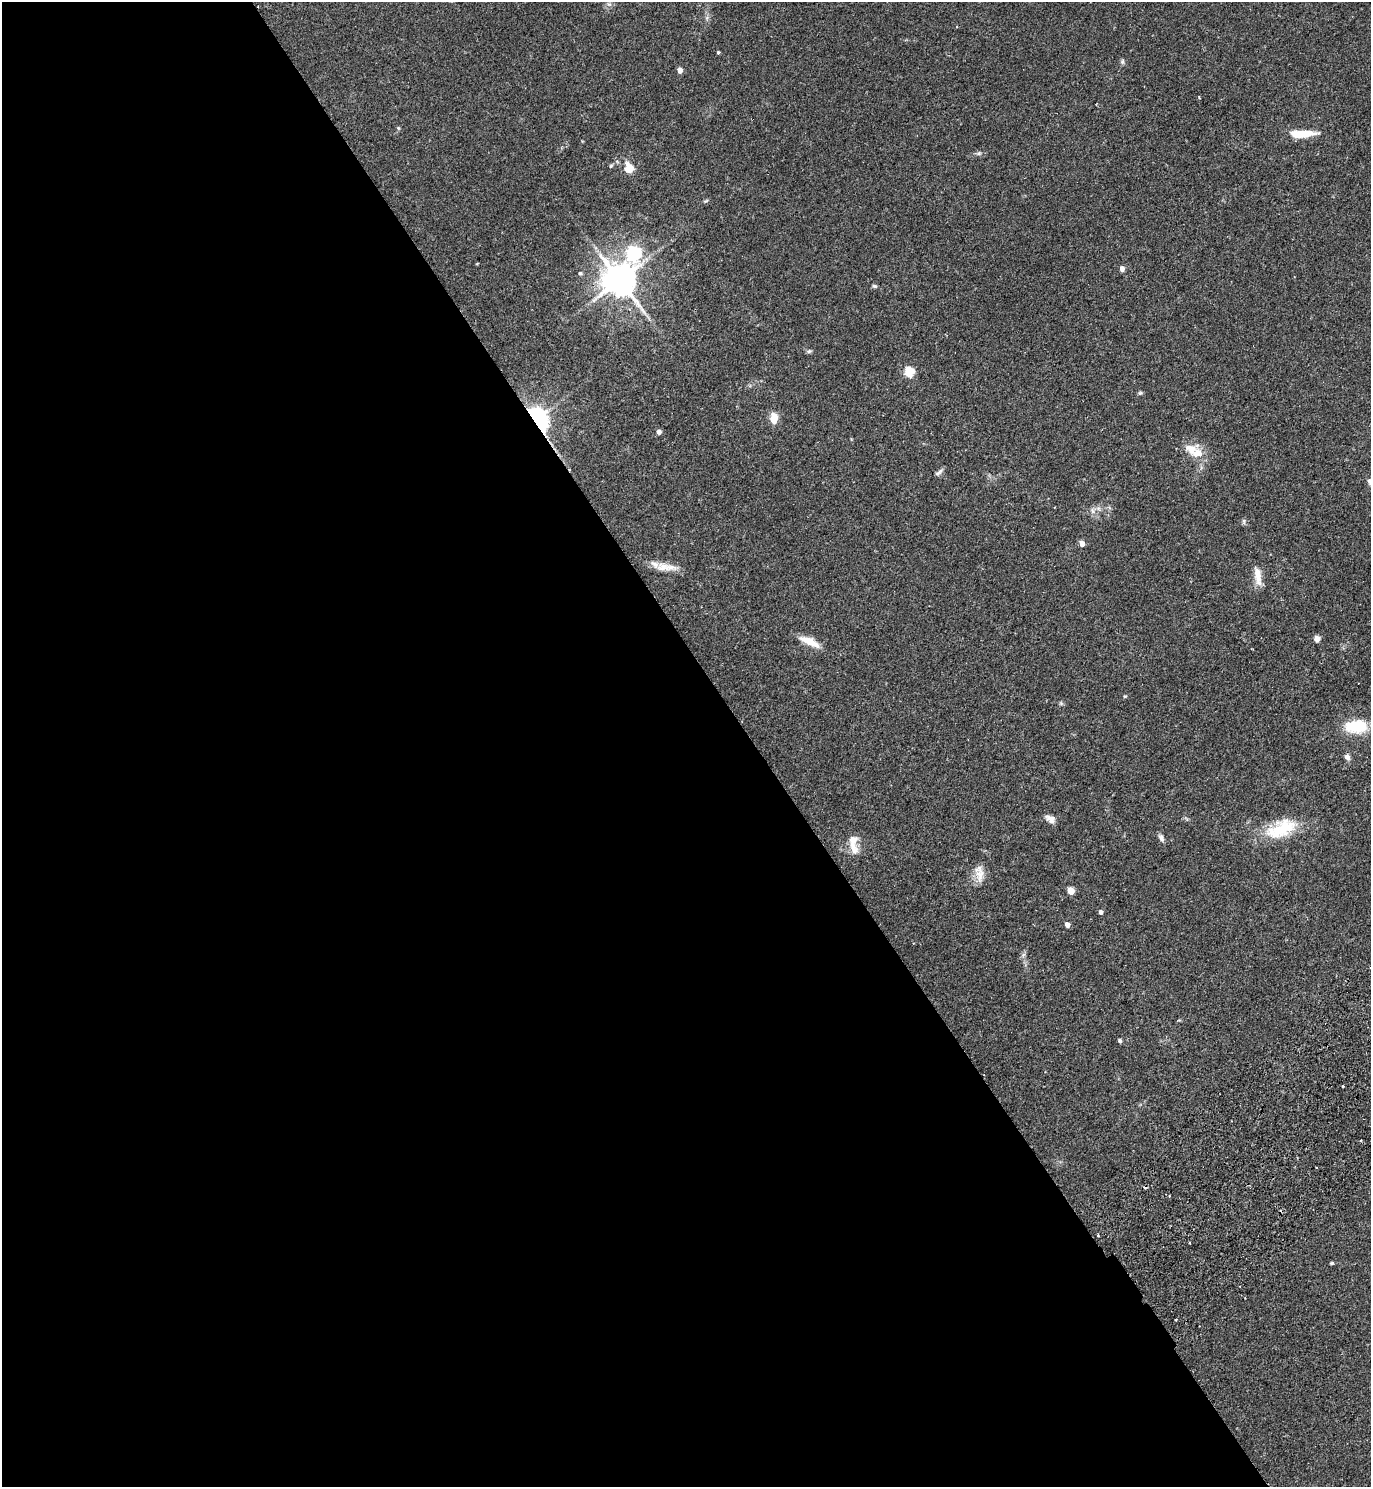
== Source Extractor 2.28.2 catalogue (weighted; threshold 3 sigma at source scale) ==
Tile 9 of 4 x 4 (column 1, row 3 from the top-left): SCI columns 338-1706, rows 1533-3017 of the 6010 x 6034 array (HDU 1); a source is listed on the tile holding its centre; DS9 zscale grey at full resolution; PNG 1373 x 1489 px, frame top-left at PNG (2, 2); no overlay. Shown black and unused: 55% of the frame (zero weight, under 2 of 3 exposures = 3% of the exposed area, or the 3 px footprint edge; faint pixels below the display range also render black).
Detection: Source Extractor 2.28.2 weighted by HDU 2 'WHT'; one run over the whole footprint, this tile lists its part. Background 0.185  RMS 0.0073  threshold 0.033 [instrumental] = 3 sigma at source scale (4.5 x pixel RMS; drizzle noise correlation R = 1.50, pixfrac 1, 0.05/0.05 arcsec/px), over >= 5 px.
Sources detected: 55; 2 cosmic-ray / hot-pixel residue — not listed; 2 inside a brighter listed object's ellipse — not listed separately; the other 51 listed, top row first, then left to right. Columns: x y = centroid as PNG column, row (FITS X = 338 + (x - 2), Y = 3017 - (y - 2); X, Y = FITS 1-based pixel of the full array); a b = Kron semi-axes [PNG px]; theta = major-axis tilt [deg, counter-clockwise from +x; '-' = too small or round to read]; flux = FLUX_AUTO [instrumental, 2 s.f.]
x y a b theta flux
609 4 7 4 -18 1.4
718 52 4 3 - 0.93
1122 62 7 5 89 1.4
680 70 5 4 - 5.3
1199 97 3 2 - 0.84
398 128 5 5 - 0.87
1302 134 28 7 2 17
979 153 6 5 - 1.2
611 166 6 5 - 0.92
629 168 12 11 - 9.8
706 201 6 5 - 1
633 253 8 7 - 150
1122 269 5 4 - 4.1
580 273 6 4 -12 1
619 280 10 9 - 1500
875 286 6 5 - 1.2
809 351 7 5 42 1.2
909 372 5 5 - 37
1140 393 6 4 42 1
774 418 13 9 87 7.7
537 419 14 10 -59 190
659 432 5 5 - 2.6
1191 449 20 17 -6 12
937 473 8 6 21 1.8
1092 511 9 5 -71 2.2
1244 521 8 4 -82 1.3
1082 543 5 4 - 6
666 567 31 10 -5 9.9
1258 576 25 8 -81 8
1317 639 5 5 - 5.6
810 641 28 9 -25 11
1125 696 5 4 - 0.74
1061 703 6 5 - 1.1
1356 726 27 16 -1 24
1347 757 8 6 -47 2.8
1050 819 14 8 -29 4.2
1282 829 42 21 15 32
1161 838 10 6 -68 2.7
854 849 20 10 -69 7.4
980 875 21 11 87 8.3
1070 891 5 5 - 14
1101 912 4 4 - 2.5
1067 925 4 4 - 4.3
1023 955 7 5 46 1.5
1120 1041 4 4 - 1.8
1343 1086 2 2 - 0.71
1361 1140 3 2 - 1.2
1169 1196 3 2 - 0.4
1098 1235 3 3 - 0.73
1332 1263 5 4 - 0.84
1176 1320 3 2 - 0.99
Overlapping masked pixels (flux is a lower limit): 1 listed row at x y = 537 419